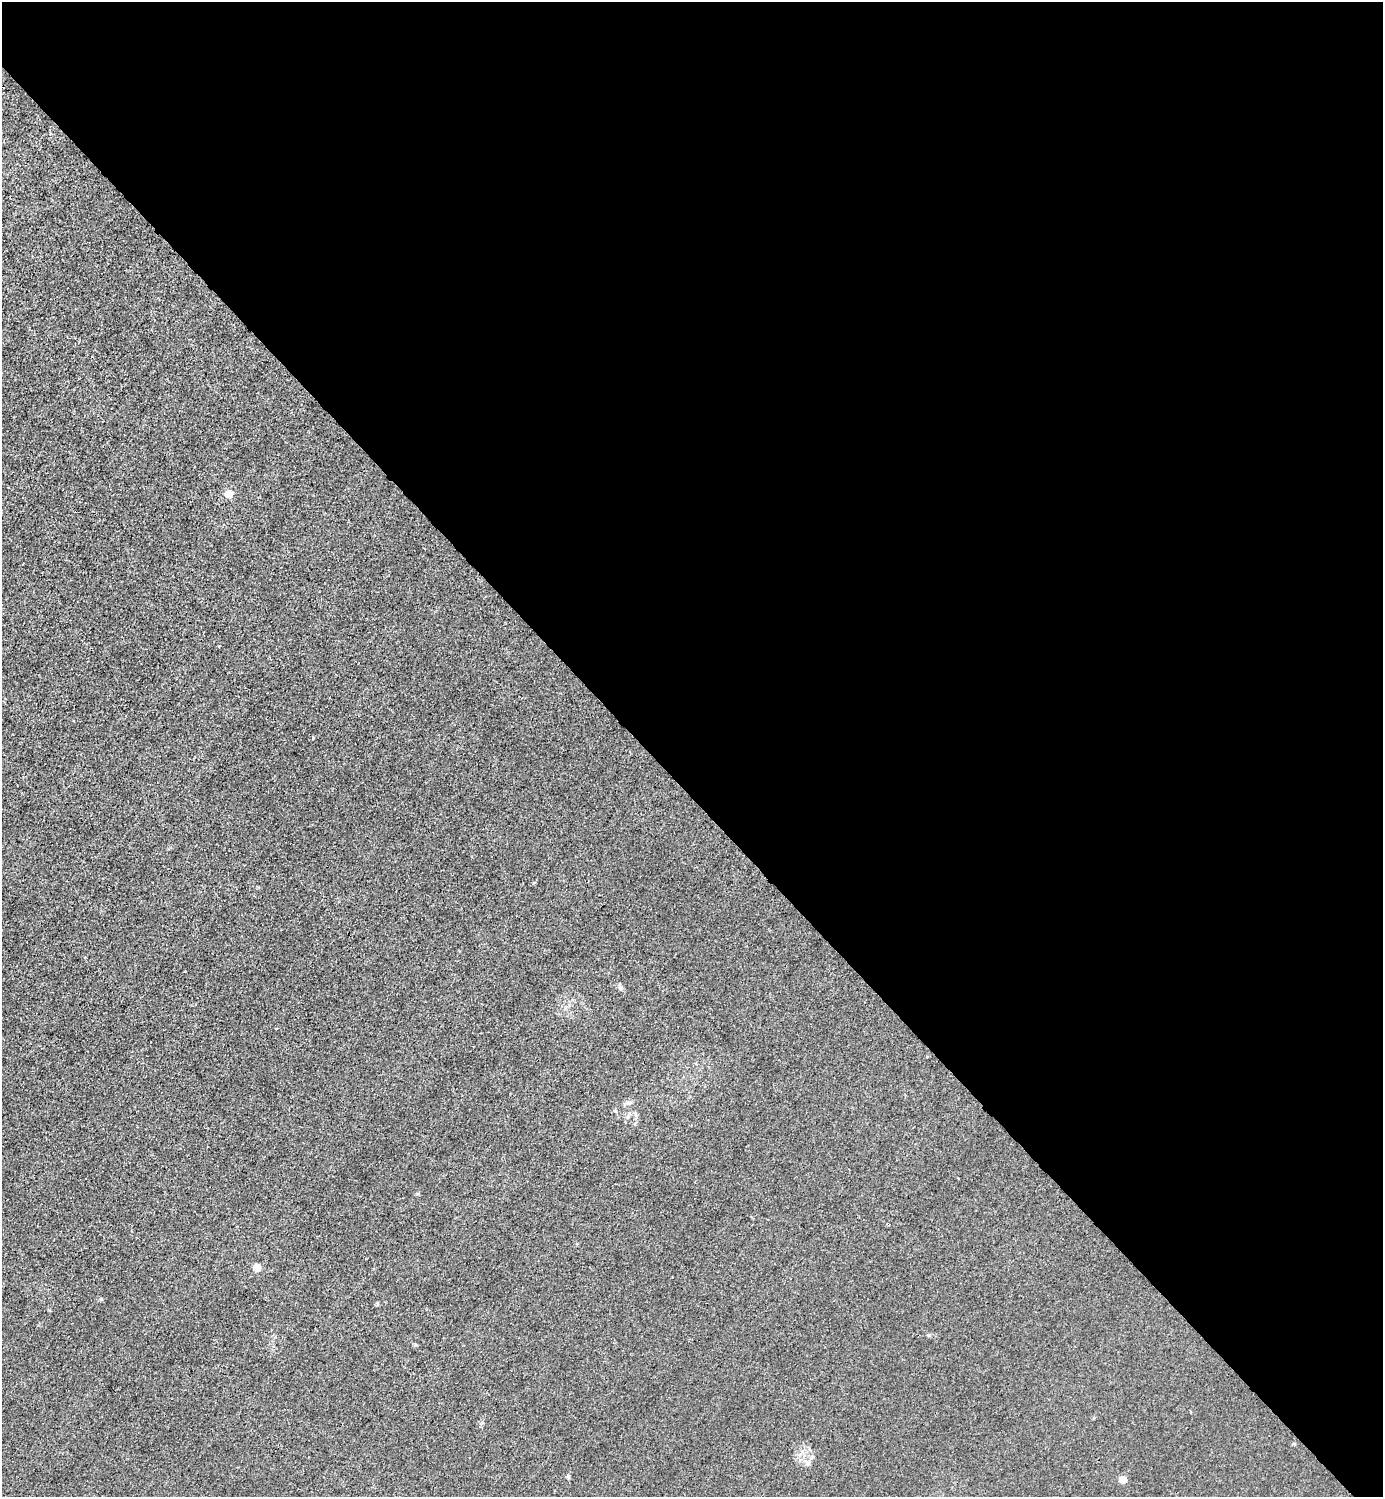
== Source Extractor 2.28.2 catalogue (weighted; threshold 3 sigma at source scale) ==
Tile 8 of 4 x 4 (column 4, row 2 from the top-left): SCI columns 4445-5825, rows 2992-4486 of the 5983 x 5983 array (HDU 1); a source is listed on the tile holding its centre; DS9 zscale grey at full resolution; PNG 1385 x 1499 px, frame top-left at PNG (2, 2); no overlay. Shown black and unused: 53% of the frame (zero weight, under 3 of 4 exposures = <1% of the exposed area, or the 3 px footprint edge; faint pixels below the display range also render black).
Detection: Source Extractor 2.28.2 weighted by HDU 2 'WHT'; one run over the whole footprint, this tile lists its part. Background 0.0215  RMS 0.0062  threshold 0.0278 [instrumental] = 3 sigma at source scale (4.5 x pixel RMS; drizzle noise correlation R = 1.50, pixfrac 1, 0.05/0.05 arcsec/px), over >= 5 px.
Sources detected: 10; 1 cosmic-ray / hot-pixel residue — not listed; the other 9 listed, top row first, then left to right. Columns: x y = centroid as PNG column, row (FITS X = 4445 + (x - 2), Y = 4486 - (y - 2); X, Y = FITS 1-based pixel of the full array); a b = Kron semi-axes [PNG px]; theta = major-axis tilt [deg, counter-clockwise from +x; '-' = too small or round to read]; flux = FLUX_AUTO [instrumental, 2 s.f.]
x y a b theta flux
229 494 5 4 - 16
313 738 3 3 - 0.86
620 987 7 6 - 1.6
628 1103 11 6 4 2.2
257 1268 5 4 - 17
1294 1444 5 4 - 0.69
807 1463 10 7 -37 2.8
568 1476 5 4 - 1.1
1123 1480 5 4 - 13